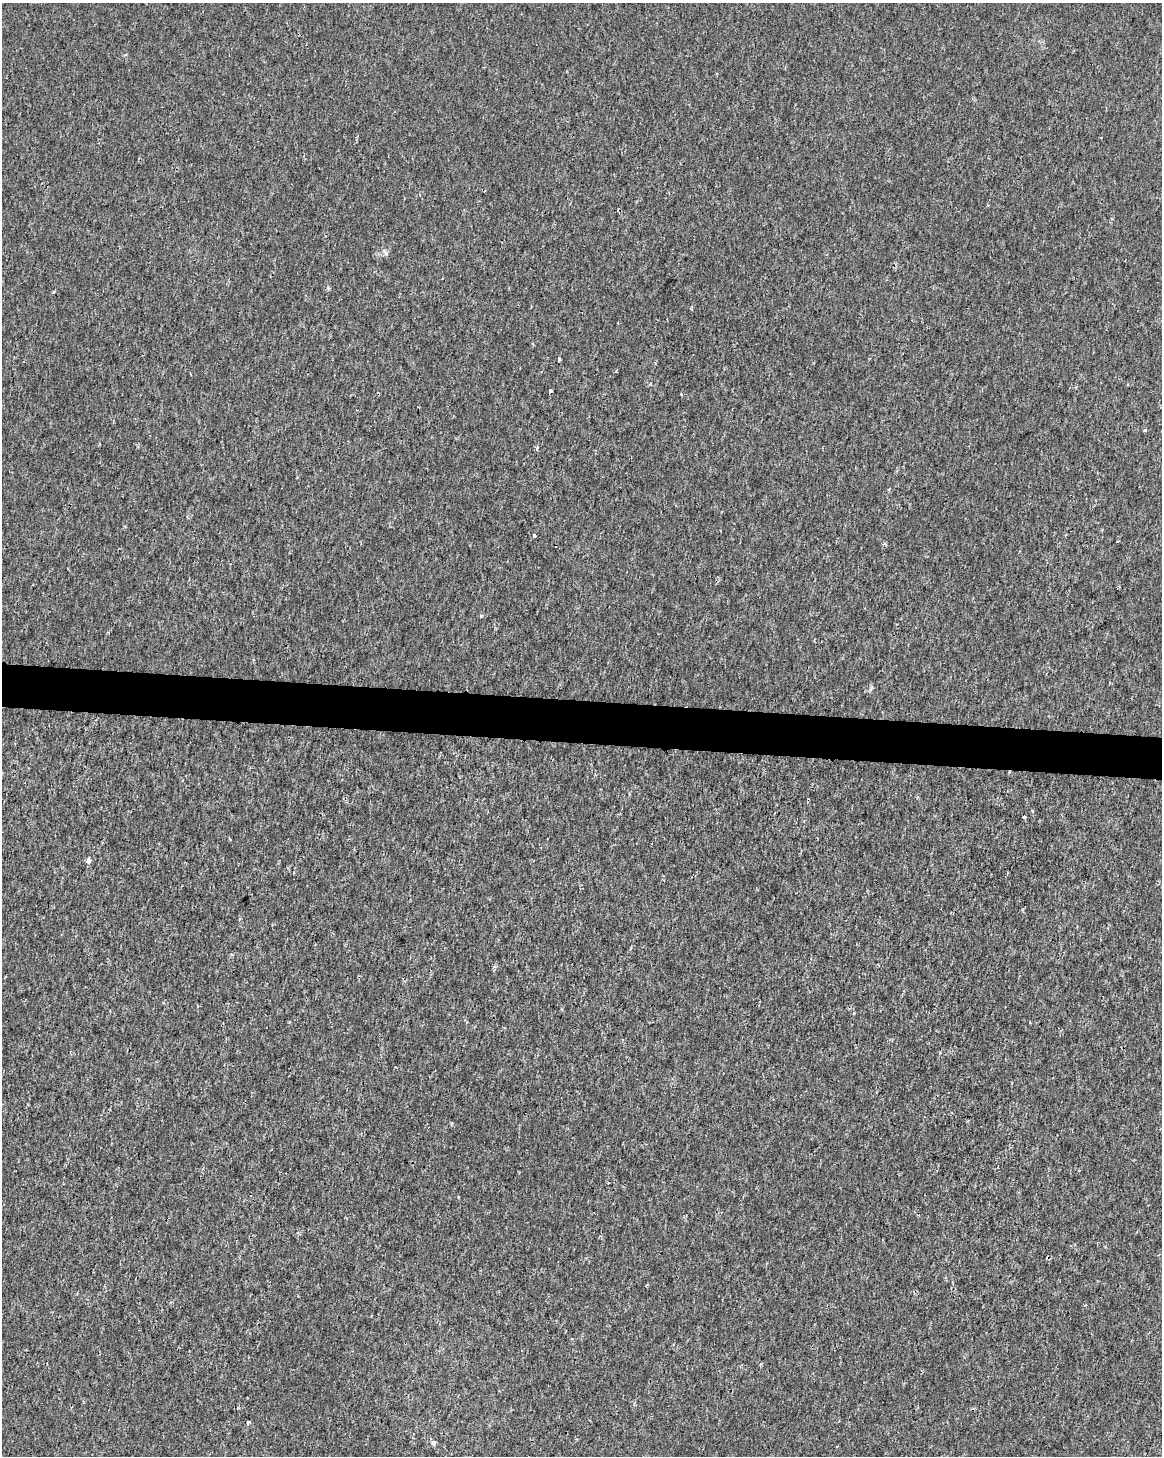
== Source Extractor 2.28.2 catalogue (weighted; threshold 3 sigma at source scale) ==
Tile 6 of 4 x 3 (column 2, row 2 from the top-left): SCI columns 1167-2326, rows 1738-3191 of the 4645 x 4872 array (HDU 1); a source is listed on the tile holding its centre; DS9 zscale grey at full resolution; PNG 1164 x 1458 px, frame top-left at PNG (2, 3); no overlay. Shown black and unused: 3% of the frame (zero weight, under 2 of 3 exposures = <1% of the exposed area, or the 3 px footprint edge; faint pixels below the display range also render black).
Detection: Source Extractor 2.28.2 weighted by HDU 2 'WHT'; one run over the whole footprint, this tile lists its part. Background 1.15e-04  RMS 0.002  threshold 0.00912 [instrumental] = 3 sigma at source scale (4.5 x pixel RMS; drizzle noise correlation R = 1.50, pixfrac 1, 0.0396/0.0396 arcsec/px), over >= 5 px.
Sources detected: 16; all 16 listed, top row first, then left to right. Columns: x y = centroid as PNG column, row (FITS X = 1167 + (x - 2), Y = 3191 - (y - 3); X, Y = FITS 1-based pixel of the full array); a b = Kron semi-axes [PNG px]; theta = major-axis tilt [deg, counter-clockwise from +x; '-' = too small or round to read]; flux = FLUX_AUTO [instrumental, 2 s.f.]
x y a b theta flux
386 253 7 5 -49 0.47
328 288 6 4 -77 0.36
53 292 5 3 - 0.25
691 308 5 3 - 0.23
559 359 3 3 - 0.51
551 391 3 3 - 1.3
537 448 5 4 - 0.37
889 489 4 3 - 0.5
534 536 3 3 - 0.95
481 615 5 3 - 0.24
1024 817 3 3 - 0.23
230 839 3 3 - 0.37
88 861 4 3 - 1.8
494 966 5 3 - 0.27
248 1422 4 3 - 0.44
433 1443 5 5 - 0.66
Unlisted compact peaks at least as high as the median listed source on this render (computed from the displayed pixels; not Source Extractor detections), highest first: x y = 1145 430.